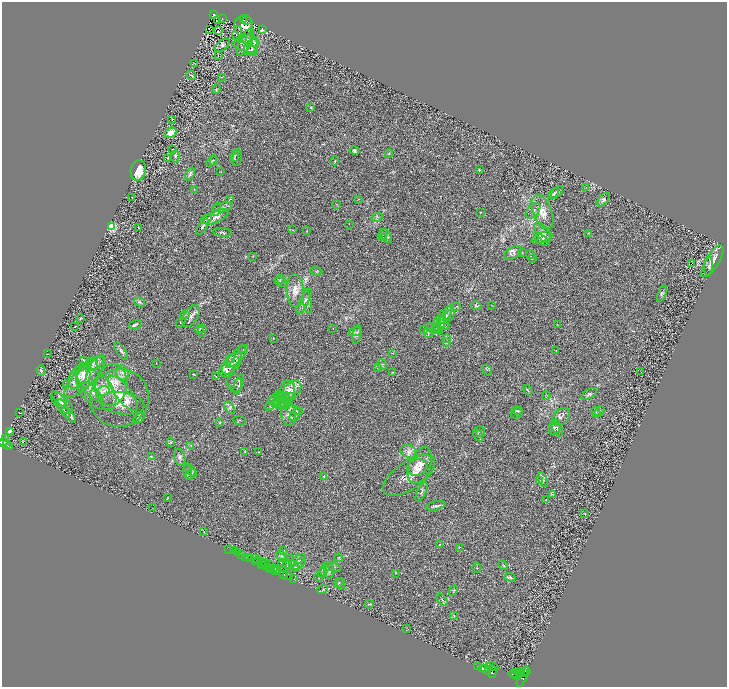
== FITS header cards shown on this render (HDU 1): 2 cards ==
NAXIS1  =                 1450
NAXIS2  =                 1369

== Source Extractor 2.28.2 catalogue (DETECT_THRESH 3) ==
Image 1450 x 1369 px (HDU 1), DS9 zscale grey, zoomed out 1/2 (1 PNG px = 2 x 2 image px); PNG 729 x 689 px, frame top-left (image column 2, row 1369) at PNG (2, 2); each listed source drawn as its Kron ellipse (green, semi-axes under 4 px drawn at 4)
Background 0.426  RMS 0.028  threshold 0.0852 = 3 sigma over >= 5 px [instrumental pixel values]
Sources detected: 306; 27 cannot appear on this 1/2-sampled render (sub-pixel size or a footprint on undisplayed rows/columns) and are neither listed nor drawn; the other 279 listed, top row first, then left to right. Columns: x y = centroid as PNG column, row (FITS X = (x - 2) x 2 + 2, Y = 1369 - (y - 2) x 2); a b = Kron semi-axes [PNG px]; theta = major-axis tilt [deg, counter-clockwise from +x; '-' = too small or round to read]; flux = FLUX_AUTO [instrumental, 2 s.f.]
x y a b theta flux
214 14 3 2 - 52
222 18 2 1 - 1.3
244 20 3 2 - 47
246 20 2 1 - 28
217 21 3 1 - 3
244 26 10 9 - 120
209 29 4 1 - 0.74
262 29 3 3 - 2.6
218 31 2 2 - 43
237 33 7 2 69 7.1
242 39 4 3 - 6.9
250 41 8 5 -14 21
245 42 14 6 62 39
255 43 4 3 - 6.4
222 45 8 5 35 14
252 46 9 4 74 20
244 47 12 4 -18 23
251 50 7 5 -22 13
218 55 3 1 - 1.6
195 64 2 2 - 1.8
191 75 5 2 - 3.6
221 77 3 2 - 2.7
216 89 5 3 - 5.6
311 107 3 2 - 2.8
172 120 3 1 - 2.6
171 133 6 4 34 64
173 149 2 1 - 24
355 151 5 4 - 9.7
389 153 4 3 - 5.1
175 156 6 3 88 8
234 156 6 3 72 8.5
167 158 2 2 - 2.4
237 158 8 5 78 9.6
211 161 6 3 51 5.7
214 161 5 3 - 6
335 161 4 2 - 4
479 170 3 2 - 3
138 171 10 7 78 70
220 172 3 1 - 1.8
190 174 7 4 61 9.9
586 188 2 2 - 2.1
195 190 3 2 - 1.9
557 192 8 4 46 13
553 194 6 3 44 6.5
132 197 2 1 - 1.1
229 199 4 1 - 2.4
358 199 2 2 - 1.5
603 199 8 4 51 14
337 204 3 2 - 2.5
222 207 10 4 7 14
216 209 7 2 74 5.1
533 211 9 5 50 20
480 212 3 2 - 2.5
542 212 18 9 -67 64
216 217 14 6 23 32
377 217 5 3 - 12
206 219 6 3 29 9
349 224 2 1 - 1.4
111 227 3 3 - 720
138 227 3 1 - 2.2
203 227 9 3 59 8.9
293 230 3 2 - 2.1
307 231 4 2 - 3
222 232 9 3 -6 8
543 233 12 6 -55 26
588 233 3 2 - 1.8
383 235 6 3 51 8.8
386 236 8 4 -58 12
384 238 3 2 - 2.8
542 238 11 5 22 19
541 240 9 4 -38 15
513 253 10 5 30 21
522 253 3 2 - 2.4
531 255 5 2 - 4.5
253 256 3 2 - 1.9
532 259 3 2 - 3
712 261 18 6 59 44
691 264 2 1 - 39
709 266 9 4 84 14
316 271 6 1 -14 3.4
281 279 5 3 - 6.2
281 282 6 2 -27 5.5
295 291 16 8 -88 52
662 294 9 3 71 10
304 301 14 4 64 23
140 302 6 3 -17 7.2
307 302 12 3 -81 16
492 305 2 2 - 1.7
457 306 3 2 - 1.9
476 306 5 3 - 7.3
185 315 5 3 - 7.8
191 316 12 6 59 29
449 316 7 3 54 9.1
442 317 6 2 77 6.7
445 317 13 3 63 20
80 318 2 2 - 5.9
181 322 5 3 - 6
443 323 7 5 -52 16
135 324 6 3 19 9.7
437 324 7 4 79 12
557 324 3 2 - 1.7
75 327 2 1 - 2.2
436 328 5 3 - 8.6
200 329 4 3 - 4.3
333 329 2 1 - 1.3
433 329 7 4 -31 12
438 329 5 3 - 7.6
424 330 3 2 - 3.6
202 331 6 2 75 4.4
355 332 6 4 14 8.5
428 333 5 2 - 4.4
357 335 9 3 77 10
273 338 3 2 - 2.2
447 339 3 2 - 3.2
447 343 3 3 - 5.2
243 350 4 2 - 3.7
121 351 10 4 -55 14
556 351 2 1 - 1.4
393 353 3 2 - 2.2
47 354 2 1 - 1.5
237 356 15 5 45 38
231 358 4 4 - 7.1
83 360 4 3 - 4
235 362 5 4 - 7.8
93 364 6 4 -65 13
97 364 9 4 46 19
156 364 2 2 - 1.7
232 364 13 7 48 42
382 365 6 4 -72 7.9
378 368 2 2 - 2.2
41 370 5 3 - 9.5
487 370 6 4 -57 5.9
227 371 7 6 - 22
640 371 2 1 - 1.5
393 372 4 3 - 4.1
83 373 11 7 -83 40
122 373 7 6 - 25
194 375 3 2 - 3.1
85 376 28 9 46 100
78 377 13 8 57 50
216 377 3 2 - 2.8
235 383 9 7 -78 21
67 384 3 3 - 6.8
111 385 21 16 79 150
239 385 10 4 72 14
96 390 24 14 -47 130
288 390 10 7 87 36
292 390 11 8 48 44
528 390 6 2 -53 5.1
104 391 6 5 - 21
92 392 13 5 -45 27
123 393 22 7 -52 75
589 394 9 4 28 16
546 396 4 2 - 3.6
279 397 6 4 -79 13
119 398 29 29 - 220
280 398 6 4 67 14
287 398 9 3 9 12
59 399 9 4 -47 15
277 399 9 5 13 27
285 400 8 3 74 12
62 403 14 6 -44 36
122 403 22 11 -8 78
272 403 9 5 51 20
276 403 4 4 - 13
282 403 9 6 4 23
63 408 10 3 -60 16
229 408 7 4 -55 13
294 410 9 2 -12 9.5
517 411 5 2 - 4.7
599 411 5 1 - 3.2
596 412 6 2 -75 3.9
19 413 2 1 - 1.5
517 413 6 3 39 5.8
289 414 12 7 -84 30
69 415 9 3 -44 14
295 415 7 4 58 10
561 417 10 7 44 18
139 419 7 4 39 8.6
240 420 6 2 -8 4.7
219 423 3 3 - 4
555 427 8 5 72 13
558 429 7 4 -61 11
10 431 3 3 - 14
480 431 6 2 -74 4.9
478 435 7 3 -62 6.3
6 439 4 2 - 400
3 442 5 2 - 710
23 442 2 1 - 38
171 442 4 3 - 4.5
7 444 4 2 - 310
9 446 3 2 - 210
191 446 3 2 - 3.1
244 452 3 2 - 3.1
259 452 2 1 - 1.5
409 452 9 6 -27 24
151 456 4 2 - 3.7
180 457 9 5 -73 18
420 465 19 10 67 74
417 467 10 8 21 36
191 470 8 3 -46 9.3
188 473 7 3 -82 8
191 474 6 3 57 6.1
324 476 3 2 - 1.8
409 476 30 14 34 72
543 479 8 3 -68 12
540 480 3 2 - 2.8
421 492 10 3 65 13
552 494 4 2 - 3.3
167 498 3 2 - 2.4
546 500 2 2 - 1.8
436 506 10 2 12 11
153 508 2 1 - 1.8
585 514 2 1 - 1.7
204 532 3 2 - 2.3
439 544 2 2 - 2.1
459 547 3 2 - 3.3
229 549 2 1 - 20
284 550 3 3 - 3.6
234 551 3 1 - 36
238 553 2 2 - 140
242 555 2 2 - 740
281 556 6 4 -83 11
246 557 3 2 - 51
249 558 2 1 - 63
254 558 3 2 - 250
338 558 4 2 - 3.5
291 559 3 3 - 4.7
259 560 3 1 - 250
298 560 9 3 32 11
255 561 2 1 - 300
262 562 2 1 - 120
282 563 4 2 - 3
261 564 3 1 - 88
264 564 2 1 - 180
266 564 5 1 - 26
269 564 2 2 - 440
288 564 5 3 - 7
299 564 8 2 42 8
503 565 5 2 - 3.8
294 566 6 3 -56 13
328 566 5 3 - 6
267 567 3 2 - 390
334 567 7 3 -26 9.1
271 568 3 2 - 400
275 568 3 2 - 460
477 568 5 2 - 3.4
276 570 3 1 - 290
278 570 3 2 - 530
329 570 8 5 -86 16
322 572 5 3 - 6.9
395 573 3 2 - 2.8
284 574 2 2 - 490
287 575 2 1 - 480
289 577 3 2 - 660
319 577 5 2 - 3.4
510 577 5 3 - 7.6
293 579 3 2 - 70
338 583 5 2 - 6.2
341 584 5 2 - 4.5
323 589 5 2 - 4
453 591 5 1 - 2.6
442 600 7 2 -53 6.1
369 604 4 2 - 3.5
454 616 3 2 - 4.2
406 628 2 1 - 1.2
478 667 2 1 - 210
492 667 6 2 -18 3500
483 668 3 2 - 2600
489 668 2 2 - 1200
486 670 5 4 - 5400
526 671 2 2 - 500
492 672 6 3 84 3400
523 672 3 2 - 1400
520 673 5 3 - 3800
513 674 4 2 - 2300
516 674 5 3 - 3300
518 676 2 2 - 1300
523 677 11 3 66 2800
At the frame edge (FLAGS 8, measured only in part): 1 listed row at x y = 3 442
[27 sub-pixel or undisplayed-footprint detections neither listed nor drawn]